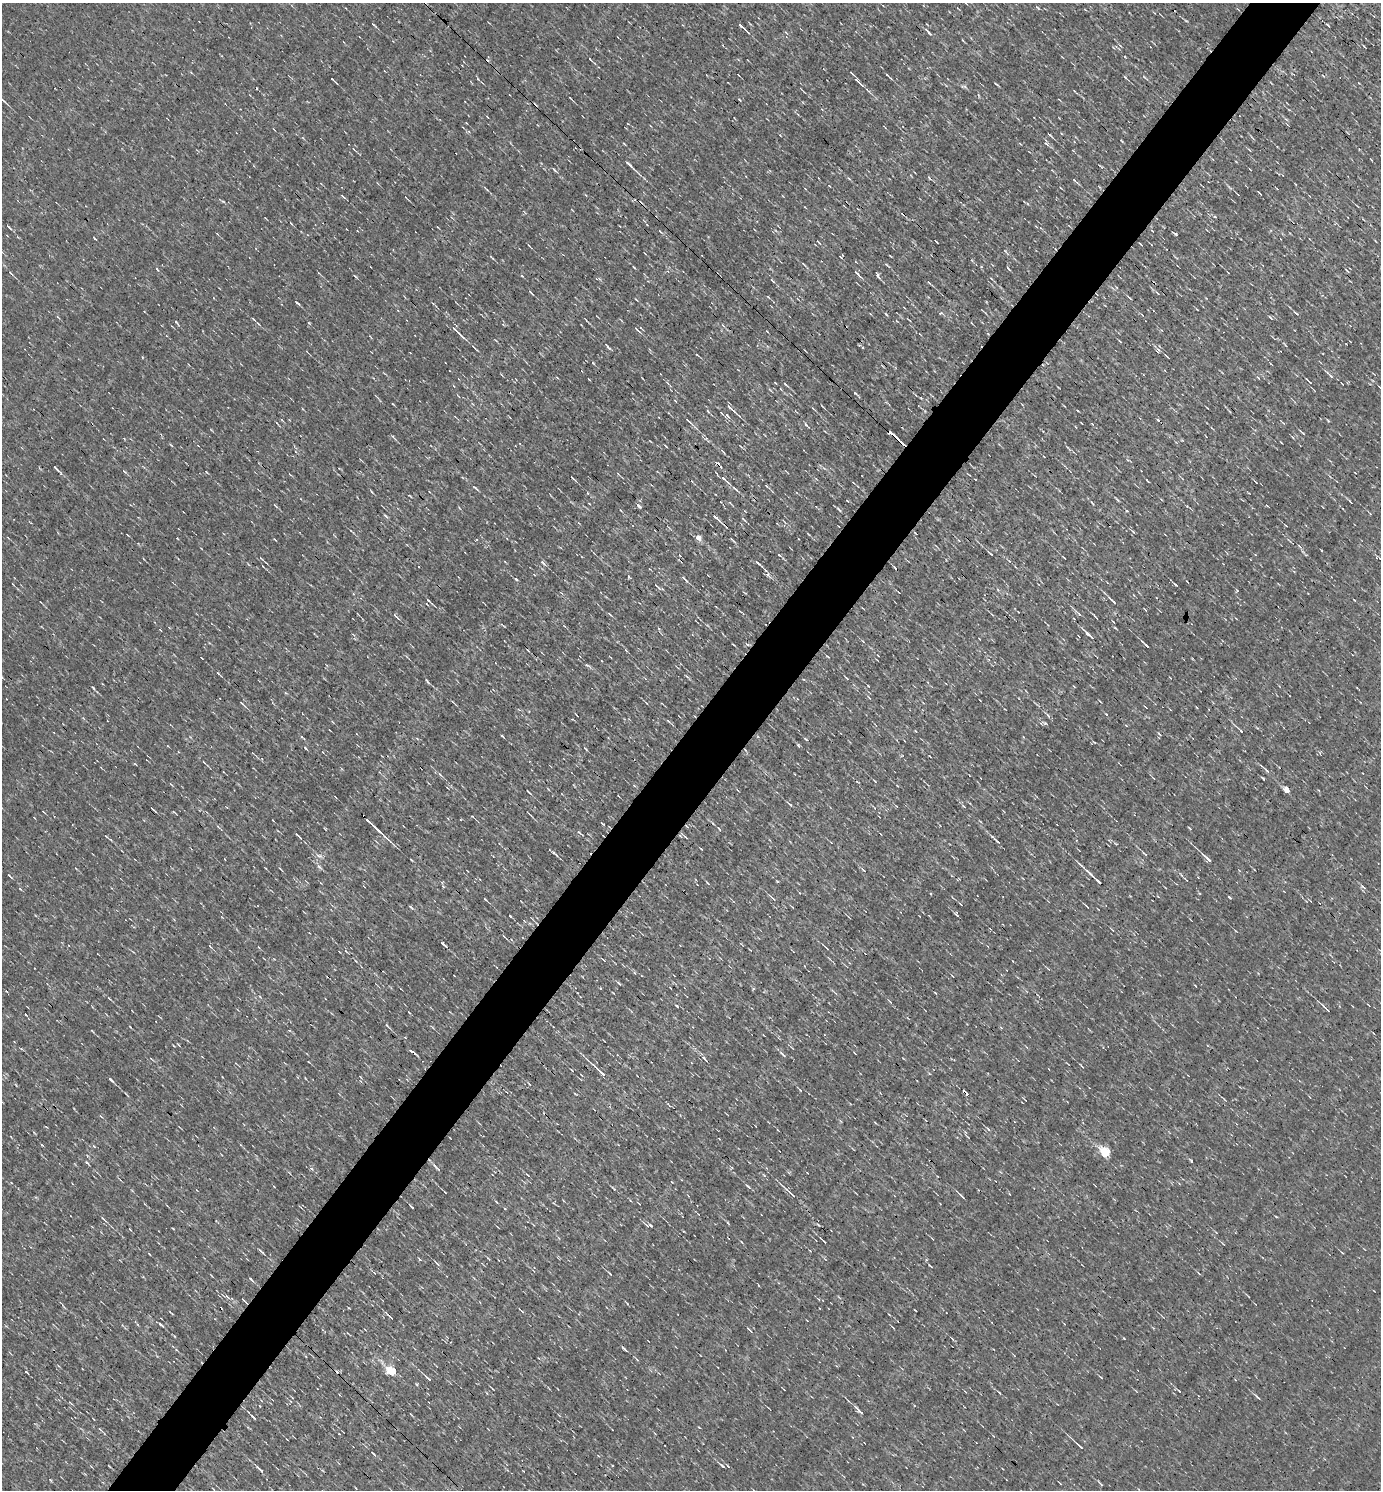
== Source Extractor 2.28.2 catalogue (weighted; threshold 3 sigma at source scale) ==
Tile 10 of 4 x 4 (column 2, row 3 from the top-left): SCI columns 1673-3051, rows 1489-2976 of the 5958 x 5952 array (HDU 1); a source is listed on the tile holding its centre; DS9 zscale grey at full resolution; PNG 1383 x 1492 px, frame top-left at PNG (2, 3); no overlay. Shown black and unused: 5% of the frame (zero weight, under 3 of 4 exposures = <1% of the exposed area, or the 3 px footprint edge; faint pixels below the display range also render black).
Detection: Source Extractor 2.28.2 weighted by HDU 2 'WHT'; one run over the whole footprint, this tile lists its part. Background 8.66e-04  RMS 0.049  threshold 0.221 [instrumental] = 3 sigma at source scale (4.5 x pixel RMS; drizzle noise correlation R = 1.50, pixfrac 1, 0.05/0.05 arcsec/px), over >= 5 px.
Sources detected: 320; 11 cosmic-ray / hot-pixel residue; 1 long thin detection or spike segment (spike, bleed or trail) — not listed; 2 inside a brighter listed object's ellipse — not listed separately; the other 306 listed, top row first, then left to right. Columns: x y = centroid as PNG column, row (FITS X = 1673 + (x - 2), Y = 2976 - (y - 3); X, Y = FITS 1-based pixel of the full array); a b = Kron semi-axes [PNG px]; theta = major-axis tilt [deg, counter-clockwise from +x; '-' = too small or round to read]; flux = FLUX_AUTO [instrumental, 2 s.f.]
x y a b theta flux
1038 8 6 3 -36 5.8
374 25 6 2 -40 5.3
1328 25 4 2 - 6.5
741 26 10 3 -42 15
927 31 11 3 -49 13
962 40 4 3 - 3.9
1364 46 4 2 - 3.7
590 59 7 3 -45 6
852 73 7 2 -40 6.8
888 76 12 3 -43 9.3
1125 77 6 2 -49 7.1
1144 77 6 3 -45 6.1
478 79 6 3 -54 5.5
333 80 7 2 -42 7.6
857 80 9 4 -45 13
996 84 5 3 - 5
965 87 7 4 -20 7.9
570 98 8 2 -45 6.6
4 101 10 3 -44 10
1050 135 7 2 -43 7.5
624 144 4 2 - 4.6
1046 144 8 4 -40 12
629 164 13 3 -43 25
1101 166 8 2 -39 5.7
554 169 6 3 -45 8.7
929 178 6 3 -53 5.3
849 179 5 3 - 4.8
1074 180 7 3 -41 8.4
829 185 4 2 - 4.3
486 189 10 2 -49 6.8
343 197 7 2 -45 5.5
223 201 5 3 - 6.5
291 223 4 2 - 4
647 225 3 3 - 4.2
9 227 5 3 - 6.9
660 231 5 3 - 4.6
94 238 5 2 - 4.1
1281 239 3 2 - 3.3
818 242 7 2 -40 4.9
1140 244 4 2 - 4.4
1006 251 9 2 -54 5.5
492 258 10 2 -41 5.4
971 260 5 3 - 4.4
803 264 5 3 - 4.6
887 265 9 3 -41 6.4
634 267 5 3 - 4.2
1008 269 6 2 -50 4.9
1347 270 6 2 -44 4.6
10 273 8 4 -47 8
857 273 11 3 -45 12
355 276 5 3 - 5.9
878 276 7 3 -78 9.8
991 278 4 3 - 4.2
772 280 8 3 -45 8.6
929 283 6 3 -41 7.8
530 292 7 3 -42 6
1157 293 6 2 -45 4.9
768 297 5 3 - 4.5
1130 298 6 2 -45 6.7
297 303 6 2 -38 6.9
1197 309 3 2 - 3.1
1296 313 6 3 -37 6.5
886 314 5 3 - 4.9
1142 315 5 3 - 4.6
1271 318 7 3 -45 6.6
253 319 4 3 - 6
177 323 6 3 -46 6.2
309 323 5 3 - 4.4
637 330 9 2 -42 6.4
767 331 4 2 - 3.5
458 332 14 3 -42 20
1120 341 4 3 - 4.6
607 346 11 3 -47 8.9
1167 356 5 2 - 5.2
593 363 5 3 - 4.3
1331 376 5 4 - 8
642 378 3 2 - 3.4
1306 379 6 2 -54 3.4
1310 382 5 2 - 4
775 383 3 2 - 5.1
786 384 5 3 - 7.7
1342 384 3 2 - 3.5
454 386 4 2 - 4
770 390 7 2 -44 5
855 393 4 3 - 4.9
675 401 4 2 - 3.6
393 404 4 2 - 3.6
822 406 4 2 - 4.8
1207 408 3 2 - 3.4
731 409 20 3 -42 29
708 411 5 3 - 6
727 416 8 4 -42 11
688 421 10 3 -43 17
1283 423 6 3 -44 5.9
806 424 5 4 - 8.5
1076 427 4 2 - 3.1
1303 433 8 3 -34 5.6
892 434 14 2 -41 63
393 437 10 3 -46 7.6
1293 437 5 4 - 6.2
666 446 5 2 - 3.7
717 463 6 3 -38 30
56 469 13 3 -44 13
124 471 7 4 -44 7.1
573 478 6 2 -44 8.8
724 479 15 4 -42 22
975 479 3 2 - 3.3
1256 482 4 2 - 3.4
853 483 4 2 - 4
766 486 5 3 - 4.6
475 488 11 2 -39 7.8
372 492 5 3 - 4.2
587 493 4 3 - 4.5
410 496 4 2 - 4.5
1117 500 8 2 -50 6
847 501 4 2 - 4.9
1350 502 7 2 -48 6.6
730 503 6 3 -46 5.3
1092 503 7 2 -50 5.3
275 505 8 3 -49 6.9
1187 506 3 3 - 4.3
1267 506 4 2 - 4.4
621 510 4 2 - 4.2
386 516 6 3 -45 7.9
715 517 12 3 -42 20
743 519 7 3 -41 6.5
1286 526 4 2 - 3.4
1133 532 6 3 -40 7.5
808 534 6 2 -45 4.6
698 537 5 4 - 45
732 540 8 2 -40 5.5
1300 546 7 2 -41 6.1
1322 550 3 2 - 4.6
991 554 5 2 - 6.1
1064 558 3 2 - 4.1
262 559 7 3 -36 6.4
543 563 9 4 -45 13
758 563 7 3 -41 11
894 567 5 2 - 5.7
768 575 9 6 -56 13
629 576 4 3 - 8.7
516 579 5 3 - 5.7
684 579 10 3 -47 14
13 584 4 2 - 3.3
657 586 11 3 -47 7.7
1237 590 5 4 - 5.5
429 601 10 3 -45 9.4
1113 601 12 3 -44 14
610 614 6 3 -42 5.6
1079 614 11 3 -45 12
396 616 11 4 -44 11
564 626 6 3 -37 4.7
1115 628 5 3 - 4.1
1090 636 15 4 -39 22
747 644 6 4 -32 8.6
1146 645 8 2 -43 20
626 650 5 3 - 4.5
827 656 6 3 -36 5.5
202 658 3 2 - 3.5
587 665 10 4 -26 10
218 673 8 2 -45 7.8
847 678 6 2 -35 4.7
427 681 8 3 -54 7.7
869 686 3 2 - 5.4
93 688 5 3 - 5.5
242 704 10 2 -44 7
1005 709 3 2 - 2.9
1106 714 4 3 - 3.5
576 715 3 2 - 4.7
1048 715 5 4 - 7.9
668 721 6 3 -36 7
915 731 4 2 - 3.7
1241 731 9 3 -48 9.3
502 736 5 2 - 6.1
1024 737 4 3 - 3.6
805 739 6 3 -29 5.5
1094 742 5 3 - 4.8
798 745 6 3 -62 7.1
586 749 6 3 -36 4.3
204 762 4 2 - 3.7
1266 770 15 4 -44 15
1263 779 4 2 - 5.1
875 781 4 2 - 4.3
857 782 5 3 - 4.3
1286 790 5 4 - 58
528 792 4 2 - 5.5
790 805 7 3 -41 7.8
896 806 5 3 - 4.5
963 806 6 3 -33 5.4
44 812 5 2 - 3.6
174 812 5 3 - 5
472 817 6 2 -35 4.7
602 823 5 2 - 5.9
372 824 21 2 -43 57
325 829 7 2 -45 4.3
719 829 6 3 -54 5.7
579 832 10 3 -44 8.2
297 835 9 3 -42 9.3
106 836 5 3 - 4.1
685 837 8 2 -40 7
387 839 20 2 -42 19
997 841 12 3 -42 11
701 849 4 2 - 3.6
1145 854 7 3 -40 6.7
556 855 8 3 -45 8.2
319 856 10 5 -12 15
1208 859 14 3 -42 29
864 870 6 2 -45 4.7
9 875 5 3 - 5.2
1096 879 27 3 -43 43
777 881 4 3 - 4.1
707 883 6 3 -49 5.3
443 886 5 3 - 4.3
1363 887 7 3 -33 7.5
1158 896 4 2 - 3.8
773 899 6 2 -45 4.9
486 900 7 2 -45 6.4
1087 906 8 2 -46 6.5
411 907 8 3 -45 7.2
792 907 4 3 - 3.5
957 914 8 4 -64 9.3
510 916 4 2 - 5.7
504 937 6 2 -47 5.7
443 944 8 2 -43 13
210 946 5 3 - 5.3
827 948 8 2 -40 5.8
346 951 6 3 -52 5.8
603 960 5 2 - 3.9
619 983 8 3 -35 6.6
753 989 5 3 - 5.1
935 993 4 2 - 3.4
891 1002 5 4 - 6.6
677 1006 6 3 -37 5.3
1326 1008 16 3 -43 14
409 1012 4 3 - 3.4
387 1026 6 3 -46 6
92 1031 5 2 - 4.3
405 1037 4 2 - 3
783 1054 10 4 -46 11
705 1059 12 3 -47 11
309 1062 3 2 - 3.5
1082 1066 5 3 - 4.9
572 1070 4 2 - 3.9
600 1071 25 3 -43 43
360 1077 5 2 - 2.9
111 1080 7 3 -44 11
800 1090 4 2 - 4.4
966 1093 7 3 -43 27
126 1094 9 2 -49 5.5
1225 1100 5 3 - 4.3
669 1105 6 3 -46 5.6
101 1116 6 2 -45 4
94 1146 5 3 - 4.8
1105 1152 6 5 - 350
1191 1160 5 3 - 5.7
87 1163 6 3 -37 5.8
436 1167 13 4 -45 13
528 1175 6 3 -36 5.5
748 1186 9 4 -39 9.6
445 1192 3 2 - 4.7
790 1193 25 3 -44 35
962 1196 9 3 -43 9.2
496 1202 6 2 -45 4.9
103 1218 7 3 -44 9.3
728 1223 7 2 -45 5.8
648 1225 12 4 -17 12
824 1241 4 2 - 6.1
1223 1243 5 3 - 4.6
261 1251 9 3 -44 8.9
1342 1253 4 2 - 3.9
149 1254 3 2 - 4
420 1259 7 4 -34 6.6
437 1264 7 4 -41 9.6
931 1266 7 2 -35 4.6
373 1272 9 2 -43 4.9
1199 1273 7 2 -45 4.7
610 1274 5 2 - 5.8
211 1276 4 2 - 3.5
250 1279 6 3 -50 8.6
227 1297 8 3 -44 8.8
818 1299 5 3 - 3.8
243 1300 8 2 -39 5.4
522 1311 8 2 -35 6
390 1317 12 3 -42 10
161 1325 8 2 -44 9.7
749 1330 8 2 -45 5.5
952 1339 6 3 -52 5.5
625 1349 10 2 -44 9.6
26 1371 4 3 - 8.4
392 1371 6 5 - 230
1101 1377 4 3 - 3.9
428 1378 9 3 -42 13
417 1384 5 3 - 4.8
493 1389 4 2 - 3.6
999 1393 4 3 - 4.5
1257 1397 10 3 -48 9.1
859 1411 14 3 -46 22
253 1417 8 2 -44 12
100 1429 9 3 -49 6.9
1080 1446 10 3 -43 13
374 1454 7 3 -50 7.6
109 1466 3 2 - 3.6
722 1466 7 4 -39 8.5
728 1466 5 3 - 5
260 1470 13 3 -46 15
1101 1484 6 2 -45 6.3
Overlapping masked pixels (flux is a lower limit): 4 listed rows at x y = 892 434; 717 463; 1096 879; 966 1093
Isophote crosses this tile's border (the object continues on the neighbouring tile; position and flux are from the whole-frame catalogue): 1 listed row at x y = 4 101
Unlisted compact peaks at least as high as the median listed source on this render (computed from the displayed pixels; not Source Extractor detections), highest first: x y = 1176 234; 639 506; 1229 897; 305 748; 779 555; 1176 585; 157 269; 42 1145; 1124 1338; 412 1207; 20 889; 941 313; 311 1169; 50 1480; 1127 511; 522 276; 1346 344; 206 472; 1186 21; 349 1308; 171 445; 411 860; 988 1129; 840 510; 841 257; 1354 600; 440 774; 1078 411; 921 398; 614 1189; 130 1027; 135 764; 1125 57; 1179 1391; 1122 141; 764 1175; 613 993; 1190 828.